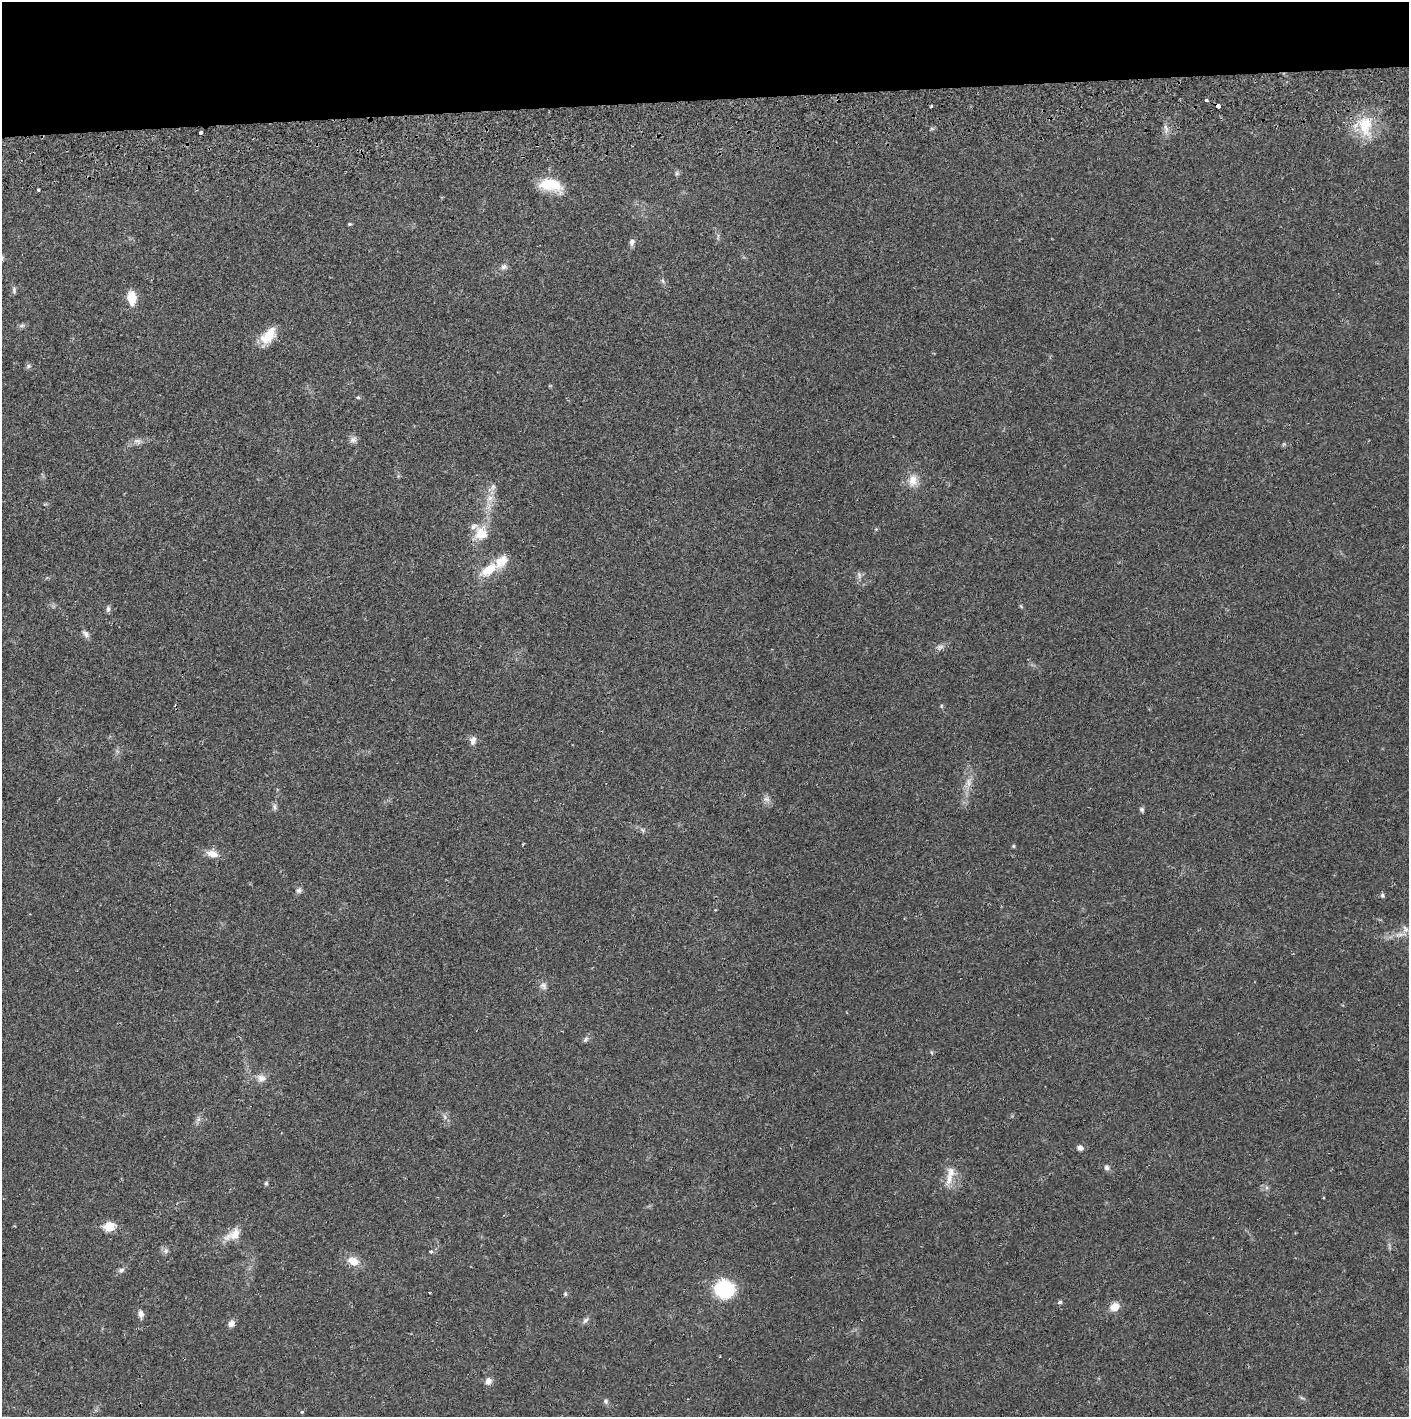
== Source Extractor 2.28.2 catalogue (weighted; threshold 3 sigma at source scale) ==
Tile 2 of 3 x 3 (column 2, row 1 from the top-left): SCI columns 1410-2816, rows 2886-4300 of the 4229 x 4358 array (HDU 1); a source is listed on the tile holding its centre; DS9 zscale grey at full resolution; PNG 1411 x 1419 px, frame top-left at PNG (2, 2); no overlay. Shown black and unused: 7% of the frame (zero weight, under 2 of 3 exposures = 3% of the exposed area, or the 3 px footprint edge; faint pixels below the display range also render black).
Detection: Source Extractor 2.28.2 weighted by HDU 2 'WHT'; one run over the whole footprint, this tile lists its part. Background 0.0209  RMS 0.0035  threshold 0.0156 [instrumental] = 3 sigma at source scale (4.5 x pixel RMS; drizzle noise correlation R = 1.50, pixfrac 1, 0.05/0.05 arcsec/px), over >= 5 px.
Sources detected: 69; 2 cosmic-ray / hot-pixel residue — not listed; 1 inside a brighter listed object's ellipse — not listed separately; the other 66 listed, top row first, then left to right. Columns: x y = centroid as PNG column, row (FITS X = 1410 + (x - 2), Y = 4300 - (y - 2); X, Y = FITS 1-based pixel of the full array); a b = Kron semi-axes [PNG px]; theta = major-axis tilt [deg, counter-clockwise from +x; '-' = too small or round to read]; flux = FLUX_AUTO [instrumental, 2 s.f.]
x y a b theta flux
1206 100 3 3 - 2
931 106 3 2 - 0.67
1217 106 4 3 - 2.8
1365 126 32 19 -83 12
200 132 4 3 - 0.93
677 173 6 5 - 0.63
550 185 27 13 -11 11
38 190 3 3 - 0.91
349 224 4 3 - 0.46
632 242 9 7 77 1.1
504 267 8 7 - 1.2
663 281 6 4 -71 0.55
14 290 9 5 -89 0.77
132 298 13 8 -85 6.4
22 326 9 4 9 0.72
268 335 24 12 50 7
28 366 7 5 17 0.74
358 397 5 4 - 0.43
353 440 10 8 13 1.3
137 441 11 7 -1 1.5
913 480 17 12 80 3.9
493 487 11 6 76 1.3
490 498 10 7 27 1.8
481 533 19 18 - 6.8
489 570 21 11 38 7.5
859 575 11 4 -75 0.91
108 609 8 5 89 0.84
86 634 11 7 -50 1.4
940 647 11 6 26 1.3
941 706 6 3 72 0.36
473 740 12 7 75 1.7
968 783 14 6 -90 2.3
766 799 9 6 -16 1.3
274 807 10 6 -78 0.93
1142 810 7 5 -59 0.63
643 830 9 5 -34 0.88
1013 846 4 4 - 0.39
212 854 17 9 -15 3.1
299 890 8 6 44 0.94
1382 895 6 5 - 0.65
1405 928 9 7 -39 1.4
1400 934 19 4 7 2
543 986 11 8 -48 1.4
586 1039 8 5 49 0.79
261 1078 12 9 -6 2.3
445 1117 7 4 -71 0.71
1080 1148 7 6 - 1.3
1107 1167 7 6 - 1
950 1176 31 9 78 4.5
266 1183 6 5 - 0.53
109 1227 6 6 - 14
233 1234 26 12 30 4.6
166 1251 7 6 - 0.89
431 1252 4 3 - 0.64
353 1261 14 10 -24 4.3
121 1270 8 6 8 0.91
725 1289 15 14 - 27
565 1294 6 5 - 0.52
1060 1302 7 5 16 0.62
1115 1307 9 7 28 4.4
141 1314 9 6 -73 1.5
585 1320 10 6 44 0.97
231 1324 9 7 45 1.6
488 1381 8 7 - 1.9
606 1401 6 6 - 0.73
302 1412 4 4 - 0.47
Overlapping masked pixels (flux is a lower limit): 1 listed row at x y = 1217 106